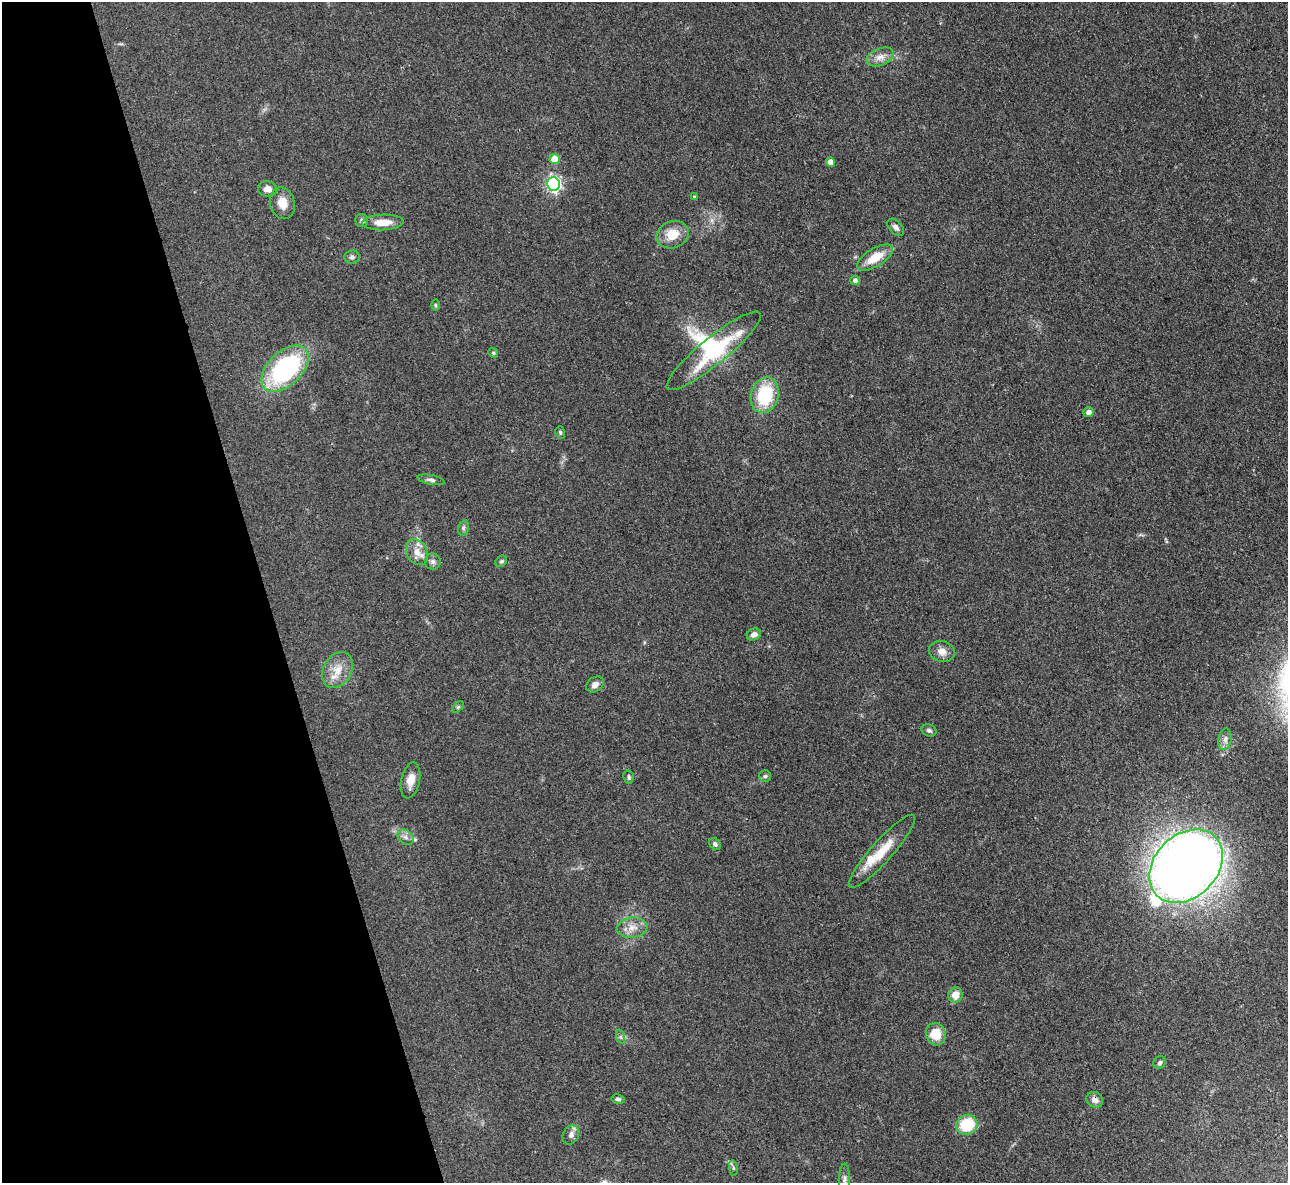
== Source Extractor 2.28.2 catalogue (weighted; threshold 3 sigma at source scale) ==
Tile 5 of 4 x 4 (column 1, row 2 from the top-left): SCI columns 10-1295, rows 2632-3812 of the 5162 x 5140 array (HDU 1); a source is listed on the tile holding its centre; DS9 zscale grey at full resolution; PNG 1290 x 1185 px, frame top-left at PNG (2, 2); each listed source drawn as its Kron ellipse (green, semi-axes under 4 px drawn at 4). Shown black and unused: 21% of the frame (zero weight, under 3 of 4 exposures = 2% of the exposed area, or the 3 px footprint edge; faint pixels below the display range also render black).
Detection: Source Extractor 2.28.2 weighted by HDU 2 'WHT'; one run over the whole footprint, this tile lists its part. Background 0.0792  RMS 0.0058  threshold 0.0262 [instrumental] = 3 sigma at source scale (4.5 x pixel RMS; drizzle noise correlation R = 1.50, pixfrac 1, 0.05/0.05 arcsec/px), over >= 5 px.
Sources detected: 53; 1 inside a brighter object's white glare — neither listed nor drawn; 1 inside a brighter listed object's ellipse — not listed separately; the other 51 listed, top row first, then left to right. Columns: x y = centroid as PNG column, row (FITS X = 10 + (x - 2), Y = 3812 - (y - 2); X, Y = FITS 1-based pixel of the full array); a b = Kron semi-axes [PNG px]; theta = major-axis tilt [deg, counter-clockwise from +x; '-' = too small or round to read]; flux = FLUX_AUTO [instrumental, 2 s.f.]
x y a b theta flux
880 57 14 8 21 4.5
554 159 5 5 - 11
830 162 5 4 - 4.8
553 184 7 6 - 140
268 189 9 7 -6 4
695 197 4 3 - 1.2
282 203 16 12 -75 7.2
362 221 6 6 - 1.4
383 222 21 8 2 8.3
896 227 10 6 -46 2.6
673 235 16 13 21 11
352 257 7 6 - 1.6
875 258 20 9 31 13
855 280 5 5 - 1.7
435 305 6 4 90 0.73
714 351 60 13 39 45
493 353 5 4 - 0.77
285 369 28 17 44 83
765 395 18 13 74 31
1089 412 5 5 - 2.8
560 432 6 4 -74 0.95
431 480 14 5 -11 1.7
463 528 8 5 74 1.4
417 552 14 10 -62 6.1
501 561 6 5 - 1
433 562 8 8 - 2
754 634 7 5 23 2.6
942 651 13 10 -14 4.6
338 670 19 14 60 9.4
595 684 9 7 37 3.1
458 707 7 4 45 0.8
929 730 8 5 -23 1.4
1225 739 11 6 82 2.4
765 776 6 6 - 1.2
629 777 7 5 -79 1.1
410 780 18 9 78 6
406 837 9 6 -41 2.3
715 844 7 5 -48 1.3
882 851 48 10 48 16
1186 866 41 31 45 790
632 928 15 10 8 5.6
955 995 7 7 - 6.8
936 1034 11 10 - 11
621 1037 7 4 -71 1.2
1160 1063 7 6 - 1.4
618 1099 6 4 -11 1.4
1095 1100 8 7 - 3.5
967 1125 11 10 - 23
571 1135 10 7 64 2.5
733 1168 8 4 -82 0.88
845 1179 15 5 -90 2.4
Overlapping masked pixels (flux is a lower limit): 1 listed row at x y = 1095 1100
Isophote crosses this tile's border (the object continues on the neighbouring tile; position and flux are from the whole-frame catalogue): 1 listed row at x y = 845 1179